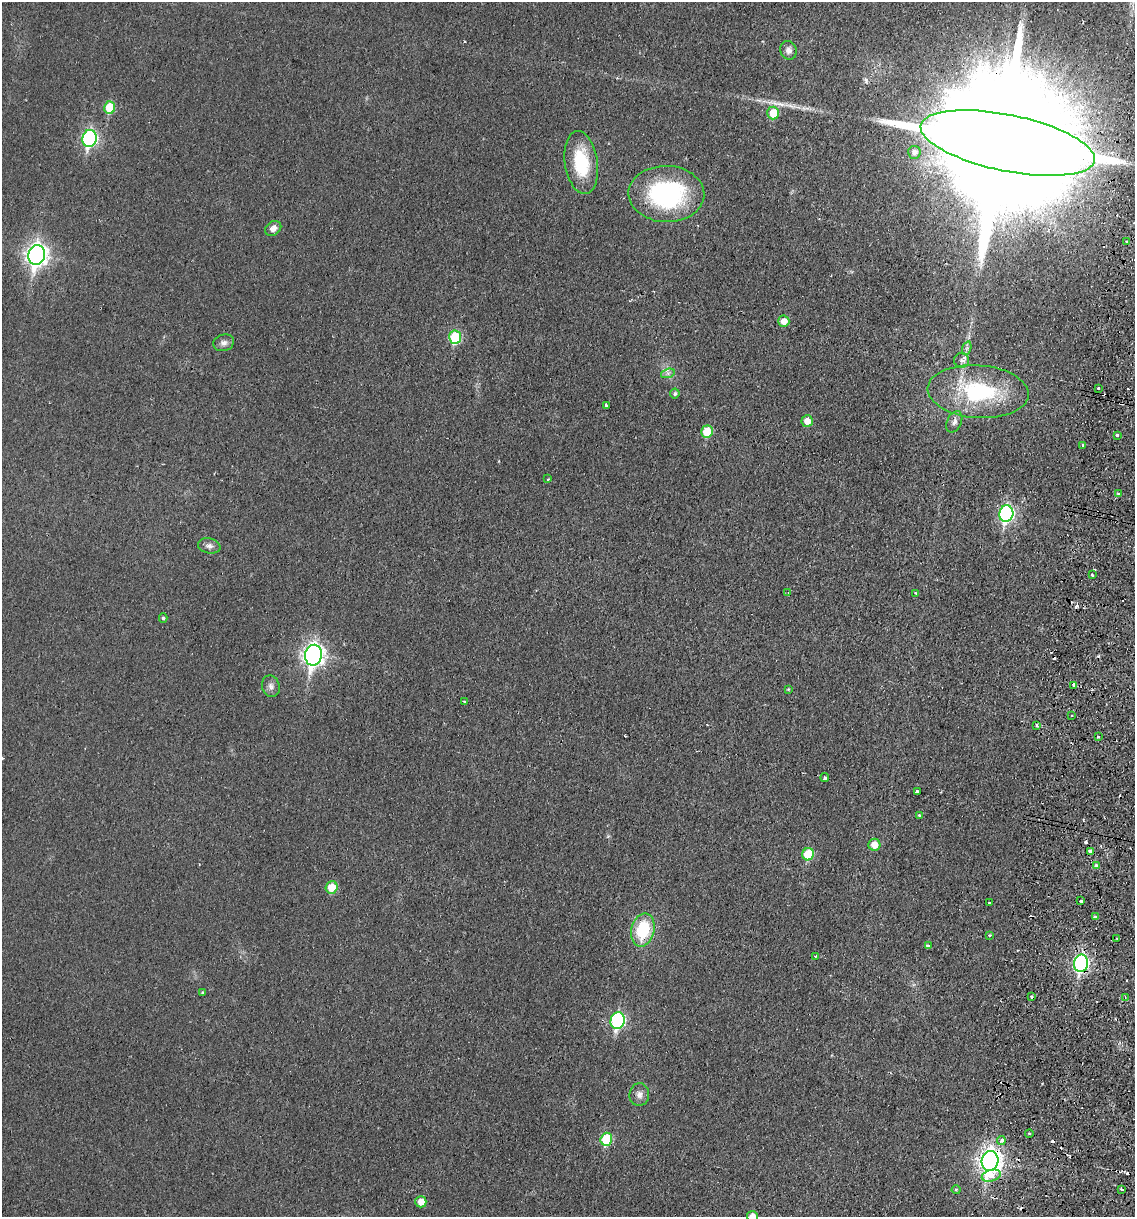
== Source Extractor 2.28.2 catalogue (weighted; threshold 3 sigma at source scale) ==
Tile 6 of 4 x 4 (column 2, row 2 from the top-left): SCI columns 1428-2560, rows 2444-3658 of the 5004 x 4890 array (HDU 1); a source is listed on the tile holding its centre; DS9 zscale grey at full resolution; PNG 1137 x 1219 px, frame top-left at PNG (2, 2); each listed source drawn as its Kron ellipse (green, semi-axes under 4 px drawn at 4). Shown black and unused: <1% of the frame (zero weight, under 2 of 3 exposures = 3% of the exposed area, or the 3 px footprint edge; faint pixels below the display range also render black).
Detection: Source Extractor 2.28.2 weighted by HDU 2 'WHT'; one run over the whole footprint, this tile lists its part. Background 0.0214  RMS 0.0047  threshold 0.0212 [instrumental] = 3 sigma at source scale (4.5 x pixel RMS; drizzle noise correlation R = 1.50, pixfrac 1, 0.05/0.05 arcsec/px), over >= 5 px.
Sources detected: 89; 16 cosmic-ray / hot-pixel residue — neither listed nor drawn; the other 73 listed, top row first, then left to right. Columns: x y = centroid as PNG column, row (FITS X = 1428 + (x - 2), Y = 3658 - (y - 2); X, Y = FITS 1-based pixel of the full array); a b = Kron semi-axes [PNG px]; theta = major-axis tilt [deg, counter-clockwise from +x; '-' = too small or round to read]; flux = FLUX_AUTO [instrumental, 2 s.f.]
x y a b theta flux
789 50 9 8 - 2.5
110 108 6 5 - 16
773 113 6 6 - 10
89 138 8 7 - 88
1008 143 89 28 -12 48000
914 152 6 6 - 2.2
581 162 32 16 -82 24
666 194 38 28 -2 64
273 228 9 7 36 2.9
1127 241 4 3 - 0.8
37 255 10 8 79 270
784 321 5 5 - 4.4
455 337 7 6 - 30
224 343 10 8 16 2.2
967 348 7 4 71 1.2
962 360 7 7 - 2
668 373 7 4 18 1.3
1099 388 3 2 - 1.1
978 392 51 26 -4 49
675 394 5 5 - 1
606 405 3 3 - 1.4
807 421 6 5 - 4.4
954 422 11 7 64 2.2
707 432 6 5 - 15
1117 435 3 3 - 2.1
1082 445 3 3 - 3.2
548 479 3 3 - 0.49
1119 494 3 3 - 1.7
1006 514 8 7 - 100
209 546 11 7 -11 2
1092 575 3 3 - 2.4
788 592 3 2 - 0.39
916 593 3 3 - 0.55
163 618 5 4 - 0.75
313 655 10 8 78 250
1073 685 4 3 - 2.9
271 686 11 8 -69 2.2
788 689 4 3 - 0.43
464 701 3 3 - 0.68
1071 716 3 2 - 0.62
1036 726 3 3 - 1.5
1098 736 3 2 - 0.9
825 777 4 3 - 1.5
917 792 3 3 - 3
919 815 4 3 - 0.94
874 845 6 6 - 5.4
1090 851 4 3 - 2
808 854 6 5 - 15
1096 866 3 3 - 4
332 887 6 6 - 10
1081 901 3 3 - 1
990 903 3 3 - 1.5
1095 917 4 3 - 0.92
643 930 17 11 76 24
989 935 3 3 - 0.85
1117 938 3 2 - 0.65
928 946 4 3 - 2.1
815 956 4 2 - 0.48
1081 963 9 7 80 110
203 993 4 3 - 0.7
1031 997 3 3 - 1.3
1125 997 4 3 - 0.61
618 1021 8 7 - 69
639 1095 11 10 - 2.7
1029 1134 4 3 - 0.53
606 1139 6 5 - 21
1001 1140 4 3 - 3.4
990 1161 10 8 79 330
991 1176 10 5 16 8
1122 1189 3 3 - 1.1
956 1190 4 4 - 0.58
421 1202 6 5 - 5.6
752 1216 6 5 - 3.7
Overlapping masked pixels (flux is a lower limit): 4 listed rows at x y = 1008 143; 1073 685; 1081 963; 990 1161
Isophote crosses this tile's border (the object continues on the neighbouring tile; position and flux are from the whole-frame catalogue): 2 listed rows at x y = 1008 143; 752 1216